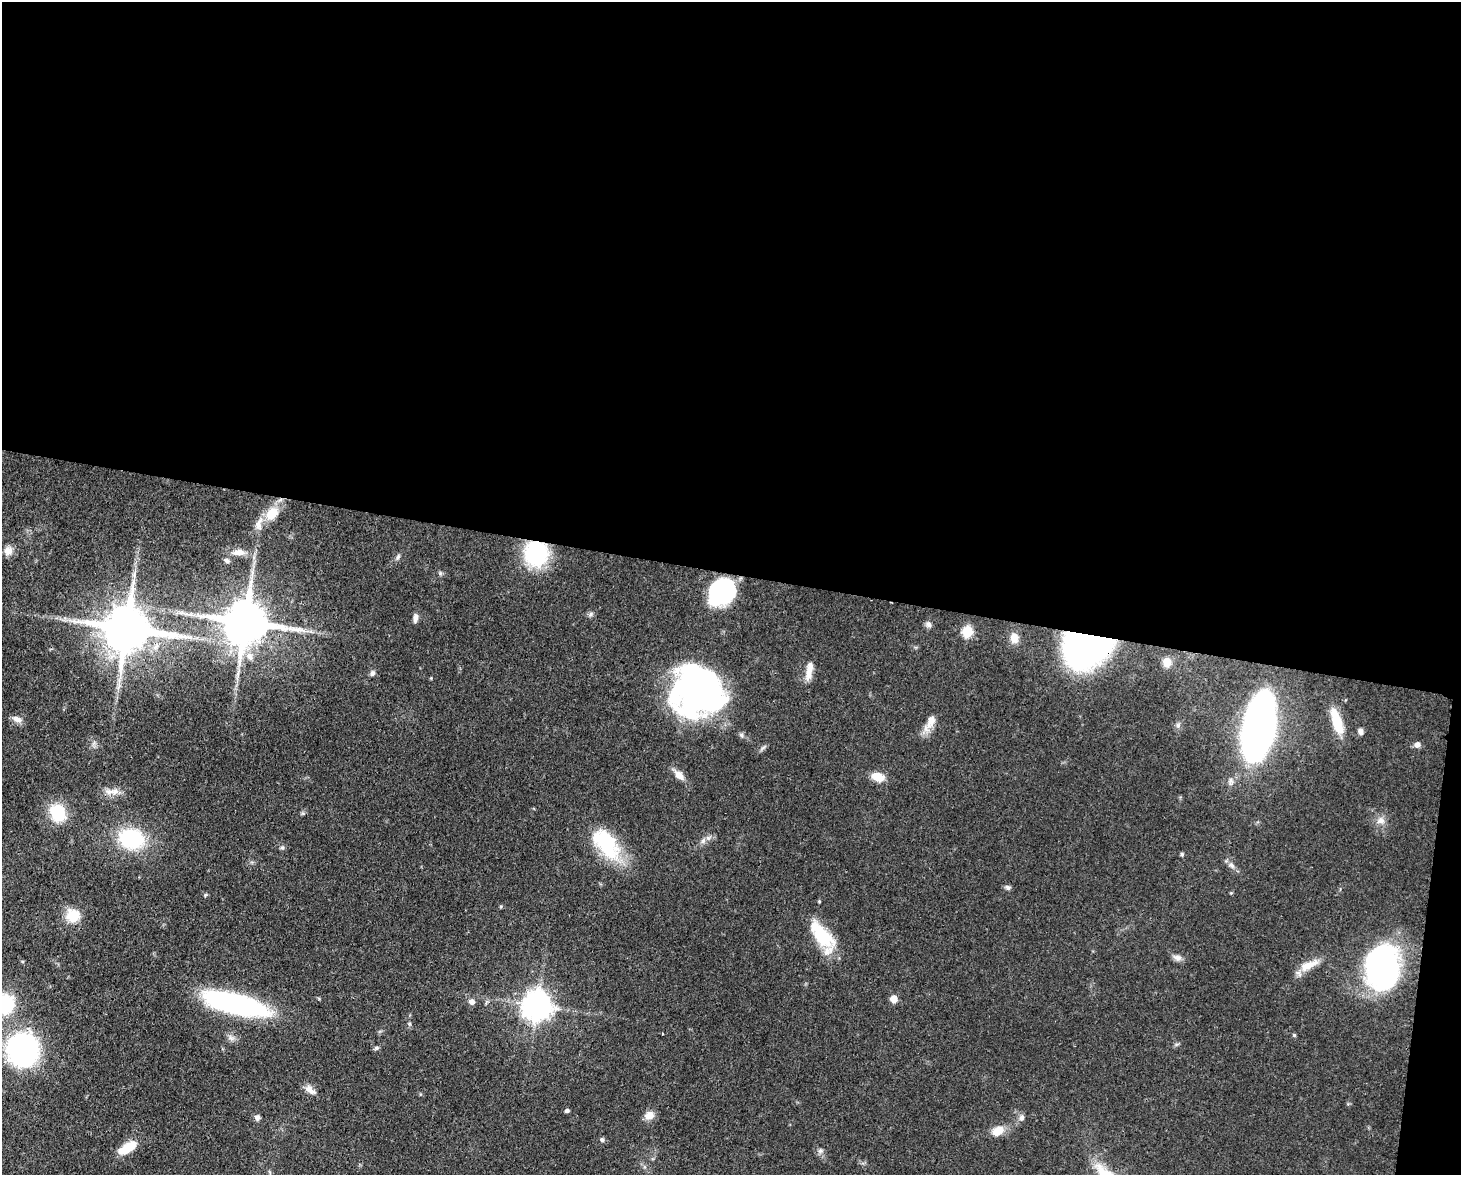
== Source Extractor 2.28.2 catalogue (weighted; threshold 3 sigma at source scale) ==
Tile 3 of 3 x 4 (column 3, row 1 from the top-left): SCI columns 3223-4681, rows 3596-4768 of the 4864 x 4844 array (HDU 1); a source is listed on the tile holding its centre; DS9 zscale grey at full resolution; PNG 1463 x 1177 px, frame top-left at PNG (2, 2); no overlay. Shown black and unused: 50% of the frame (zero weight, under 3 of 4 exposures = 9% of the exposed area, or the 3 px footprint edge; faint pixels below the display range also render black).
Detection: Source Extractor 2.28.2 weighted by HDU 2 'WHT'; one run over the whole footprint, this tile lists its part. Background 0.0931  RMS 0.0046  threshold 0.0207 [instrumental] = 3 sigma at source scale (4.5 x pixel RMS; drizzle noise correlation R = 1.50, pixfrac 1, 0.05/0.05 arcsec/px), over >= 5 px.
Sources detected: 75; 5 inside a brighter object's white glare — not listed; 2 inside a brighter listed object's ellipse — not listed separately; the other 68 listed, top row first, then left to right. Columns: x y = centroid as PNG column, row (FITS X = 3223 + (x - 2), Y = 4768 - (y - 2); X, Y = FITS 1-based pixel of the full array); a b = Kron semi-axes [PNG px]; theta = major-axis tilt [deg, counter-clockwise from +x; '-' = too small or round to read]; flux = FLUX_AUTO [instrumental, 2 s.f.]
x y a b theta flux
272 513 18 12 50 11
8 551 13 11 84 3.8
238 552 17 8 0 4.7
536 553 20 19 - 49
398 557 9 5 59 1.2
226 560 7 5 -26 1.3
440 573 6 5 - 0.79
721 591 28 22 68 49
591 614 7 5 48 1.1
415 618 11 6 84 2.1
246 622 14 12 -8 2400
929 624 9 7 -84 1.7
127 629 16 13 -10 2700
967 632 6 5 - 36
1014 638 14 11 -80 4.3
1097 640 51 20 44 290
250 656 11 8 -58 3.1
1167 662 12 10 -85 4.8
809 670 25 7 79 5.2
373 673 8 6 64 1.3
697 689 47 39 -24 140
17 719 13 8 -23 3
931 721 22 11 68 5.6
1337 721 32 11 -72 13
1178 725 6 6 - 1.2
1259 726 50 19 79 390
1360 731 7 6 - 1.8
742 735 8 5 -64 1.2
94 743 7 4 71 1.1
1417 745 8 7 - 2.2
679 775 15 8 -44 4.3
878 777 14 9 -15 7.3
112 791 25 8 -1 4.7
57 812 15 13 -71 23
1380 820 12 10 1 3.4
131 839 22 17 -13 45
703 841 9 5 63 1.6
606 844 42 22 -53 34
282 848 6 6 - 0.97
1182 854 5 4 - 0.87
1232 865 10 7 -50 2
1008 887 8 6 -22 1.2
1231 893 5 3 - 0.5
205 895 5 4 - 0.61
73 916 15 14 - 11
822 936 35 19 -48 22
1177 958 12 8 -18 2.4
1309 965 28 10 25 7.8
1383 968 27 21 -86 220
894 999 5 5 - 10
472 1002 8 7 - 2.1
5 1004 13 11 86 44
234 1004 60 17 -14 110
537 1006 9 9 - 680
662 1034 3 2 - 0.49
1294 1035 5 5 - 0.62
1177 1044 7 4 18 0.78
376 1048 7 5 15 0.96
23 1050 30 28 -84 91
310 1090 17 8 -37 3.3
567 1111 5 4 - 1.2
649 1115 11 10 - 4.4
257 1118 7 7 - 1.5
1022 1118 9 7 84 1.9
998 1131 15 10 32 6.6
602 1140 5 5 - 1.3
127 1148 26 10 30 9.7
820 1151 8 7 - 1.5
Overlapping masked pixels (flux is a lower limit): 2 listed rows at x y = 536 553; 1097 640
Isophote crosses this tile's border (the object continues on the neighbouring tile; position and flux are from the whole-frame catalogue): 1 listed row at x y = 5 1004